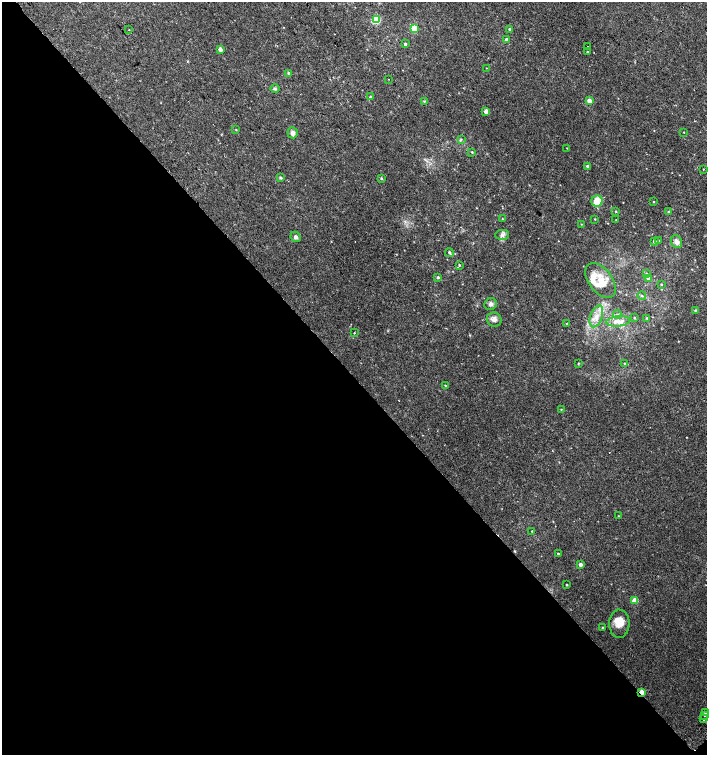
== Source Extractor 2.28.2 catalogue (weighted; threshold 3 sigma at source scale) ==
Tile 14 of 4 x 4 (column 2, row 4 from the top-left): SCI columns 1590-2998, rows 37-1542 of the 6060 x 6084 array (HDU 1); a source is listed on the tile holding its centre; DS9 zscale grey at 2 x 2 block average (1 PNG px = mean of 2 x 2 image px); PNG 709 x 757 px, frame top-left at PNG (2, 2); each listed source drawn as its Kron ellipse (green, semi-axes under 4 px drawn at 4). Shown black and unused: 50% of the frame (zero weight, under 2 of 3 exposures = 2% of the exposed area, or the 3 px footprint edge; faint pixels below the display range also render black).
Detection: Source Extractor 2.28.2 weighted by HDU 2 'WHT'; one run over the whole footprint, this tile lists its part. Background 0.00538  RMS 0.0026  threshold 0.0118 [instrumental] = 3 sigma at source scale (4.5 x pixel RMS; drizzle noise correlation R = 1.50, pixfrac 1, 0.0396/0.0396 arcsec/px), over >= 5 px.
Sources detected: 81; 2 cosmic-ray / hot-pixel residue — neither listed nor drawn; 5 inside a brighter listed object's ellipse — not listed separately; the other 74 listed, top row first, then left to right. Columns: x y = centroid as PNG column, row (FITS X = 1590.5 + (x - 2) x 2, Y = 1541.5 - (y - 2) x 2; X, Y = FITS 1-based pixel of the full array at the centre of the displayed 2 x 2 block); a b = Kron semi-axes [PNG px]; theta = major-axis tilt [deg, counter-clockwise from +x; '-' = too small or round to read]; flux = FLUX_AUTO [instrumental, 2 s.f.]
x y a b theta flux
376 19 3 3 - 33
414 28 4 3 - 21
510 29 3 3 - 0.9
129 30 2 2 - 0.21
507 39 3 3 - 1.6
405 44 2 2 - 1.7
588 46 2 2 - 0.41
220 49 2 2 - 5.2
587 52 2 2 - 0.65
486 68 2 2 - 0.19
289 73 3 2 - 2.1
388 79 2 2 - 0.22
275 89 4 4 - 0.81
370 97 4 3 - 0.58
424 101 3 3 - 0.44
589 101 3 2 - 7
486 111 2 2 - 6.8
236 130 2 2 - 0.3
683 132 2 2 - 0.32
293 133 5 5 - 2.1
461 139 3 3 - 0.5
567 148 2 2 - 0.25
472 152 3 2 - 0.55
587 166 2 2 - 1.2
703 169 2 2 - 0.37
280 178 4 3 - 0.59
381 178 3 2 - 0.76
597 201 6 5 - 9.9
654 202 2 2 - 0.34
616 211 2 2 - 0.37
669 212 3 3 - 0.85
502 219 3 2 - 0.29
595 219 3 2 - 0.34
616 220 2 2 - 0.23
581 224 2 2 - 0.27
502 235 7 5 1 2
296 237 6 5 - 1.4
659 240 3 2 - 0.3
654 241 4 3 - 1.3
676 242 6 5 - 3.1
449 253 4 2 - 1.1
459 265 2 2 - 0.58
646 273 3 2 - 0.41
438 277 3 3 - 0.94
648 279 3 3 - 2.6
600 280 20 11 -52 11
661 284 3 2 - 0.42
642 296 4 3 - 0.72
491 304 6 5 - 1.6
695 310 4 3 - 0.59
617 314 4 3 - 0.73
596 316 11 6 71 5.1
634 318 3 2 - 0.52
647 318 3 2 - 0.49
494 320 7 7 - 2.4
618 321 12 5 5 5.6
566 323 2 2 - 0.31
354 333 2 2 - 1.1
578 363 2 2 - 1.3
625 364 2 2 - 0.62
445 385 2 2 - 0.46
561 409 3 2 - 0.38
618 516 2 2 - 0.29
532 531 3 2 - 0.36
558 553 2 2 - 0.55
580 565 3 2 - 3
567 585 3 2 - 0.5
634 600 3 3 - 11
619 624 14 10 89 7.6
602 627 2 2 - 0.41
641 692 3 2 - 11
705 713 2 2 - 0.92
704 716 2 2 - 0.61
704 719 2 2 - 3.7
Overlapping masked pixels (flux is a lower limit): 1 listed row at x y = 641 692
Isophote crosses this tile's border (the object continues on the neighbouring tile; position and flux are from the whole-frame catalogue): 1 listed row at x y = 705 713
Diffuse or blended objects may show on this block-average render without a row.